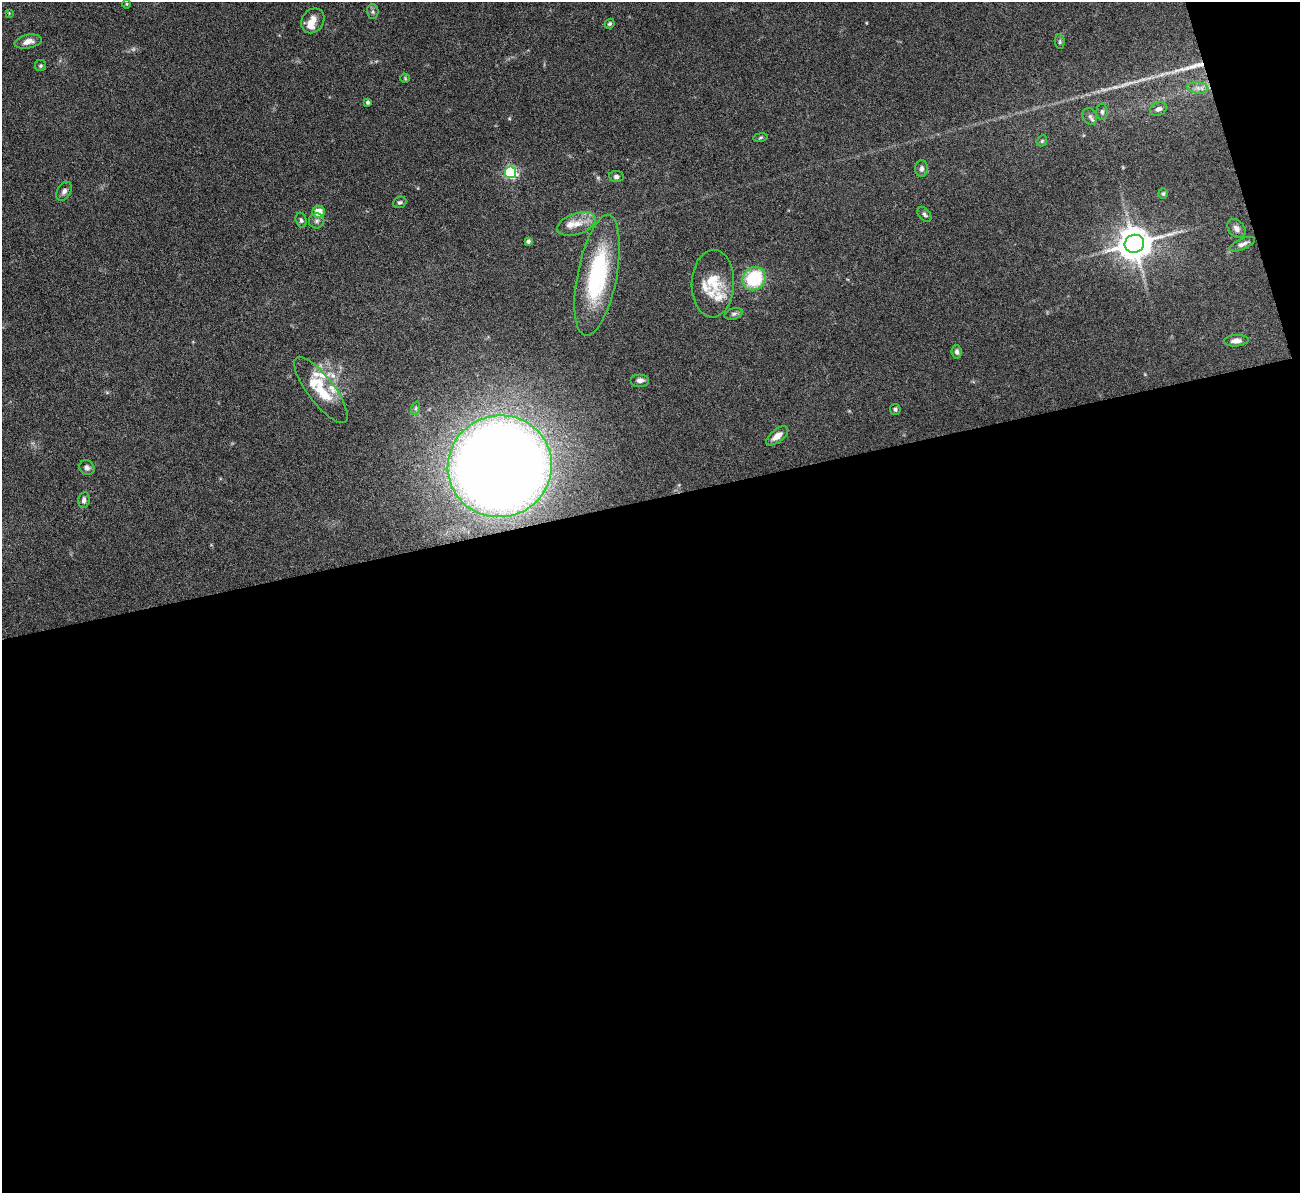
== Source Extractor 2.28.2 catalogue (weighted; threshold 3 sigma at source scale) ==
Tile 16 of 4 x 4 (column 4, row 4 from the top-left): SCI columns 3897-5194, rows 275-1465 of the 5251 x 5196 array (HDU 1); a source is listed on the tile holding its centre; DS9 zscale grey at full resolution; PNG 1302 x 1195 px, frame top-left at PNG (2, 2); each listed source drawn as its Kron ellipse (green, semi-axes under 4 px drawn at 4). Shown black and unused: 60% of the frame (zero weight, under 5 of 9 exposures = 3% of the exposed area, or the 3 px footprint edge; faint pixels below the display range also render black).
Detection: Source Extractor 2.28.2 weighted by HDU 2 'WHT'; one run over the whole footprint, this tile lists its part. Background 0.12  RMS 0.0038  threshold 0.0155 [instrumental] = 3 sigma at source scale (4.09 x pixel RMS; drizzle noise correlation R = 1.36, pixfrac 0.8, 0.05/0.05 arcsec/px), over >= 5 px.
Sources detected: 53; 1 too faint to see at this stretch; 1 long thin detection or spike segment (spike, bleed or trail) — neither listed nor drawn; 6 inside a brighter listed object's ellipse — not listed separately; the other 45 listed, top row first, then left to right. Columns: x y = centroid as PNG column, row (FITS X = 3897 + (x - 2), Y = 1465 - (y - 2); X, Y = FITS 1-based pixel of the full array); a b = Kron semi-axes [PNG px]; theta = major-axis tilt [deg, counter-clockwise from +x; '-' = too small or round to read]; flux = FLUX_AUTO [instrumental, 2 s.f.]
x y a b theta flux
127 4 5 3 - 0.32
373 12 7 6 - 0.74
9 13 4 4 - 0.26
313 21 13 11 57 3.5
610 24 5 4 - 0.61
28 42 14 6 11 2.6
1060 42 7 5 -85 0.58
41 66 5 5 - 0.55
405 78 5 4 - 0.42
1198 88 10 5 -7 1.5
368 102 4 3 - 0.78
1158 109 9 6 21 1.5
1102 112 8 5 89 0.84
1090 116 9 7 -65 1.1
760 137 7 3 10 0.5
1042 141 6 5 - 0.5
922 169 8 6 88 1.2
511 172 6 5 - 56
616 176 7 5 -8 1.1
64 191 10 6 59 1.4
1163 194 5 4 - 0.55
400 202 7 5 21 0.73
318 212 6 6 - 5.4
924 214 8 5 -51 0.84
301 220 8 5 -74 0.85
317 221 8 7 - 1
577 224 20 10 19 4.6
1236 228 10 8 -49 1.6
528 241 4 3 - 0.77
1134 244 10 9 - 760
1242 244 13 5 23 1.4
597 275 61 19 79 38
754 279 12 11 - 20
713 284 34 21 88 11
734 314 9 5 17 0.89
1236 341 12 6 4 1.9
957 352 7 5 -83 1.1
640 380 9 6 0 1.5
321 390 40 13 -52 13
416 408 7 4 71 0.69
895 409 5 5 - 0.64
777 436 13 6 37 3
500 466 52 51 - 630
87 468 8 7 - 1.2
84 500 8 6 81 1.3